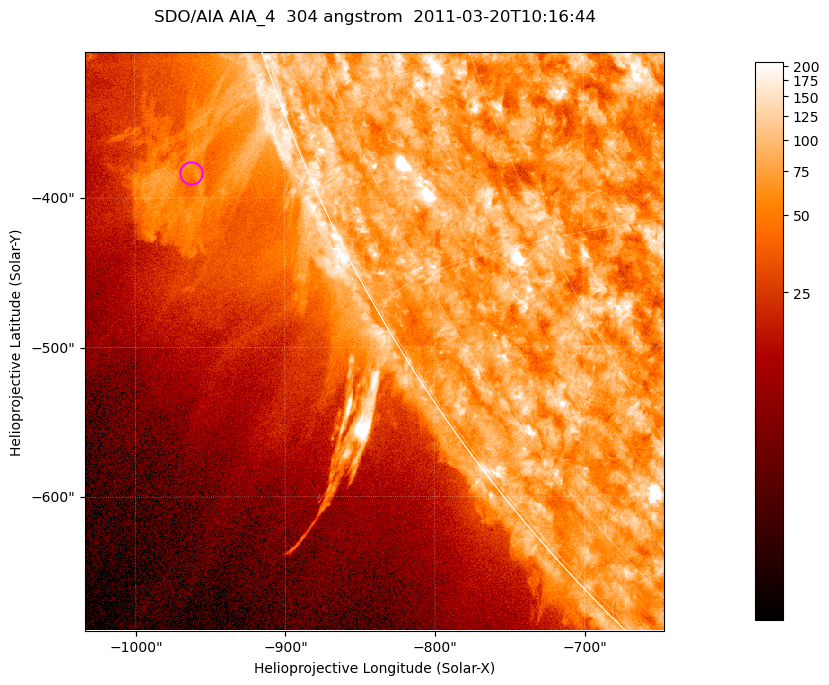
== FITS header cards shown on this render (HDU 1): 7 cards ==
TELESCOP= 'SDO/AIA '           / For AIA: SDO/AIA
INSTRUME= 'AIA_4   '           / For AIA: AIA_ATA1, AIA_ATA2, AIA_ATA3 or AIA_AT
WAVELNTH=                  304 / [angstrom] Wavelength
WAVEUNIT= 'angstrom'           / Wavelength unit: angstrom
DATE-OBS= '2011-03-20T10:16:44.124' / [ISO] Date when observation started; ISO 8
CTYPE1  = 'HPLN-TAN'           / CTYPE1; Typically HPLN
CTYPE2  = 'HPLT-TAN'           / CTYPE2; Typically HPLT

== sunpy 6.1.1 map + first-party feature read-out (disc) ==
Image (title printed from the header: SDO/AIA AIA_4  304 angstrom  2011-03-20T10:16:44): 645 x 645 px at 0.6 arcsec/px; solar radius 964 arcsec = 1606 px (partial field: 2.2% of the solar disc is inside the frame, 44% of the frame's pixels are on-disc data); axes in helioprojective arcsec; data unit not stated in the header (colour bar unlabelled)
Orientation: roll -0.132 deg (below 1 deg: not rotated)
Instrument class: DISC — disc imager (sunpy class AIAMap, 304 A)
Bright regions (active regions / flare kernels): reference = the on-disc median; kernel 5 px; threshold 5 sigma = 116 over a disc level ~74.2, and >= 1.15x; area >= 416 px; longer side >= 8 px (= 4.8 arcsec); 0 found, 0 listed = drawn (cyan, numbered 1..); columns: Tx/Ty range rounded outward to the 2 arcsec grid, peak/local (2 s.f.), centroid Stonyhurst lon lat
Off-limb structures (1.02-1.3 R_sun): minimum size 208 px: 6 found; the strongest spans PA ~110..115 deg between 1.02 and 1.14 R_sun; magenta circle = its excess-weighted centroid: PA ~110 deg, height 1.08 R_sun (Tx ~-962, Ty ~-384 arcsec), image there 2.2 x the reference